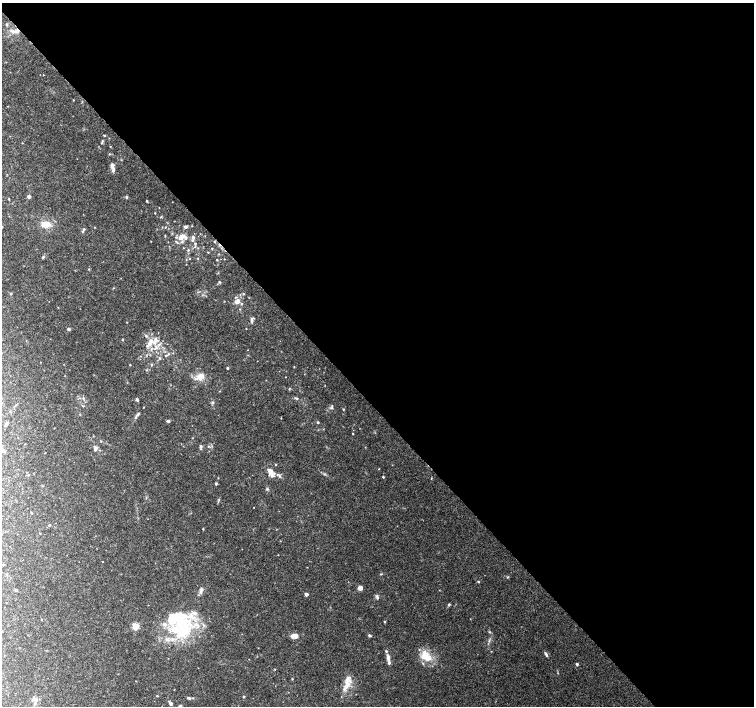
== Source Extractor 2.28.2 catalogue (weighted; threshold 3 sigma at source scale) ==
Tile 8 of 4 x 4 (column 4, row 2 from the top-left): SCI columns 4516-6018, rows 3026-4432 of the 6018 x 5986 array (HDU 1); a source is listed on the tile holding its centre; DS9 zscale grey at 2 x 2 block average (1 PNG px = mean of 2 x 2 image px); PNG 756 x 708 px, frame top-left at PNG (2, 3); no overlay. Shown black and unused: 57% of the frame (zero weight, under 3 of 4 exposures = <1% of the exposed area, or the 3 px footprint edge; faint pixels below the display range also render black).
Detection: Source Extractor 2.28.2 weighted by HDU 2 'WHT'; one run over the whole footprint, this tile lists its part. Background 0.0896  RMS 0.0054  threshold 0.0243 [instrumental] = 3 sigma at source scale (4.5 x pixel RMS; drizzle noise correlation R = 1.50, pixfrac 1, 0.0396/0.0396 arcsec/px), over >= 5 px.
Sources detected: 147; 1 inside a brighter object's white glare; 2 cosmic-ray / hot-pixel residue — not listed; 16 inside a brighter listed object's ellipse — not listed separately; the other 128 listed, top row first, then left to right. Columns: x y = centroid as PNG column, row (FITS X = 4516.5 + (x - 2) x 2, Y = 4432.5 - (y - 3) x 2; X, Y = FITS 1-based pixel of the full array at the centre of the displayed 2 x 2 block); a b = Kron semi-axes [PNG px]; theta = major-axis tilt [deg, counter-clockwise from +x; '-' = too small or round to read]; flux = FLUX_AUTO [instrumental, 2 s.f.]
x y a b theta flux
7 25 3 2 - 1
13 31 7 5 -3 6.2
43 75 2 2 - 0.42
73 100 2 2 - 0.77
104 135 3 2 - 1.2
102 141 5 2 - 1.4
110 146 2 2 - 0.71
109 154 3 2 - 0.88
112 165 6 4 86 4.4
29 196 2 2 - 5.8
126 197 3 3 - 1.7
9 199 3 2 - 0.86
147 201 2 2 - 1.5
155 213 2 2 - 0.7
161 217 3 2 - 0.89
46 224 8 6 -2 14
185 226 5 3 - 2.1
192 226 2 2 - 0.49
2 227 2 2 - 0.97
94 227 3 2 - 0.52
165 227 2 2 - 0.68
84 229 3 3 - 1.4
83 232 3 2 - 0.9
165 236 3 2 - 0.67
181 237 4 3 - 11
193 237 4 3 - 3.3
186 238 5 4 - 3.5
176 242 6 2 -45 1.4
182 242 4 3 - 1.6
195 243 3 3 - 1.4
183 248 2 2 - 0.51
212 248 2 2 - 0.61
188 250 3 3 - 1.3
208 252 2 2 - 0.72
43 257 4 3 - 1.4
198 258 2 2 - 0.72
186 259 3 2 - 0.71
190 259 2 2 - 0.49
224 259 2 2 - 0.55
217 260 3 2 - 0.67
220 282 4 2 - 1.2
243 294 3 2 - 1.1
235 297 3 2 - 1.1
224 301 2 2 - 0.6
237 301 4 3 - 9.3
241 304 3 2 - 1.1
240 309 2 2 - 0.73
252 321 5 3 - 3.1
127 322 2 2 - 0.45
69 329 3 3 - 3.1
146 336 4 3 - 2
123 339 3 2 - 0.96
157 340 7 4 13 4.7
151 341 5 4 - 6.9
147 346 4 3 - 1.8
155 348 6 2 36 2.4
168 354 3 3 - 1.6
150 355 3 2 - 0.67
160 358 3 3 - 1.2
40 362 2 2 - 0.44
130 365 2 2 - 0.85
151 365 4 2 - 1
227 368 2 2 - 1.8
146 370 3 3 - 1
65 376 2 2 - 0.44
200 376 9 8 - 9.9
83 398 3 3 - 1.3
296 398 5 3 - 1.6
137 400 4 3 - 1.8
213 402 4 3 - 1.4
143 407 2 2 - 0.51
331 408 5 3 - 1.7
343 409 3 2 - 0.96
138 414 6 3 56 2.3
168 421 4 3 - 2.3
318 422 2 2 - 1.7
6 424 5 3 - 2.5
353 434 2 2 - 0.94
100 441 3 2 - 0.65
201 446 3 3 - 2.9
208 446 3 3 - 1.1
94 447 4 3 - 2.1
100 450 3 2 - 0.65
276 465 2 2 - 0.82
379 469 2 2 - 0.58
270 473 9 5 60 5.9
28 475 3 2 - 0.84
279 476 5 3 - 1.9
383 477 2 2 - 1.4
216 484 3 3 - 1.3
267 489 4 3 - 1.6
146 498 3 2 - 0.81
31 513 3 2 - 0.81
49 525 3 3 - 1.1
203 529 2 2 - 0.81
40 533 3 2 - 0.58
3 565 3 2 - 0.79
381 574 4 2 - 0.89
507 577 3 2 - 0.84
478 582 3 2 - 1.2
360 588 3 3 - 13
16 590 3 3 - 1.4
201 590 8 4 79 3.7
306 594 2 2 - 5.9
377 596 6 3 -57 2.2
449 604 4 3 - 1.5
384 622 3 2 - 0.84
135 626 3 3 - 46
184 629 32 25 60 79
490 632 3 3 - 0.94
369 635 3 3 - 2.1
294 636 9 5 -4 7.4
546 654 7 3 -60 2.2
427 657 14 8 -16 20
388 658 8 4 -74 5.6
249 659 2 2 - 0.37
577 664 3 3 - 1.8
275 669 3 2 - 0.63
118 674 2 2 - 0.49
292 679 2 2 - 0.88
347 684 10 7 -55 10
157 696 2 2 - 0.87
243 697 2 2 - 1.5
33 698 4 4 - 2.3
189 698 5 3 - 2
35 702 7 3 69 3.7
171 704 3 3 - 4.3
180 706 3 3 - 2.3
Overlapping masked pixels (flux is a lower limit): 1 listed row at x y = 13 31
Isophote crosses this tile's border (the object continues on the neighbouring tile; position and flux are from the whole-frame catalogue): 2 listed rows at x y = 2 227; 180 706
Diffuse or blended objects may show on this block-average render without a row.